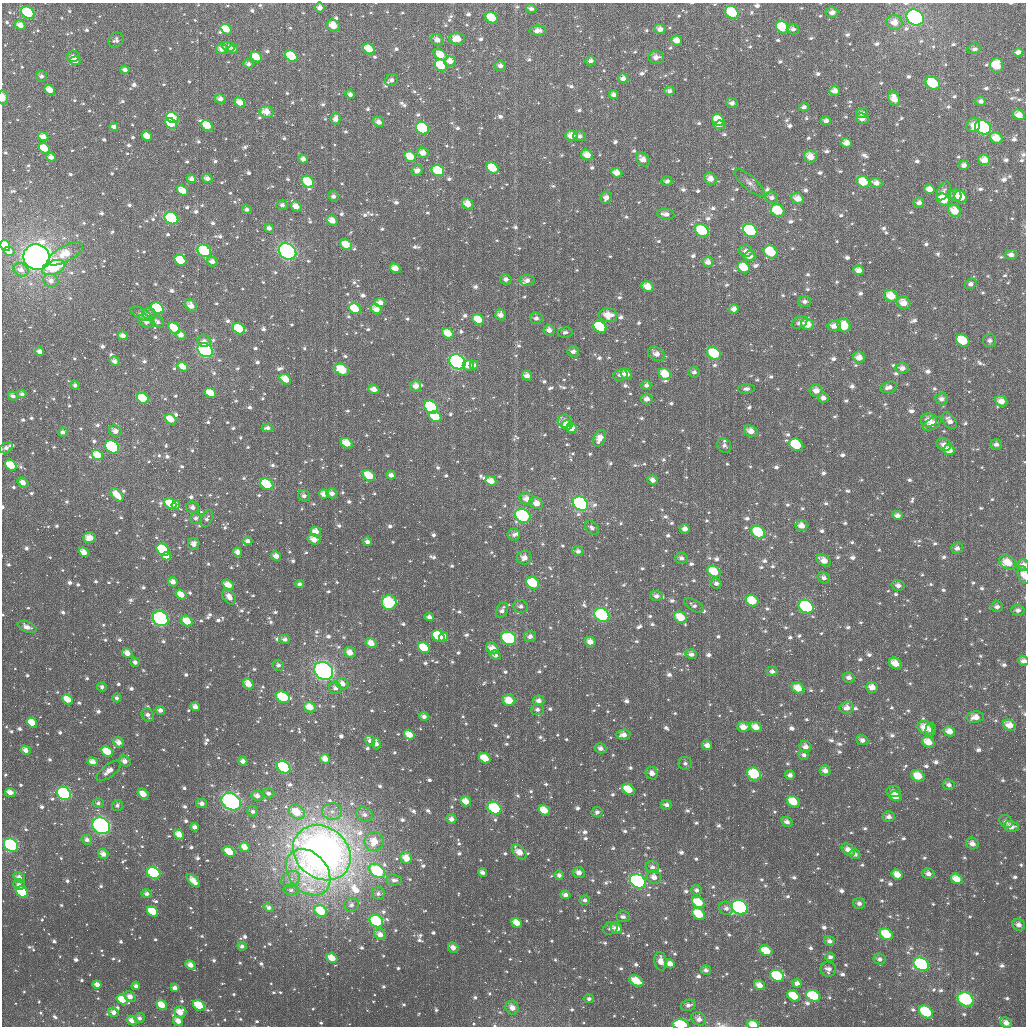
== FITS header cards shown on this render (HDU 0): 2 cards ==
NAXIS1  =                 1024
NAXIS2  =                 1024

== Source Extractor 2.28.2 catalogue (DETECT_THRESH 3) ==
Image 1024 x 1024 px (HDU 0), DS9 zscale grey, 1 PNG px = 1 image px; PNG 1028 x 1028 px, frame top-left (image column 1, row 1024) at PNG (2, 3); each listed source drawn as its Kron ellipse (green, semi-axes under 4 px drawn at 4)
Background 2910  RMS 71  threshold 212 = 3 sigma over >= 5 px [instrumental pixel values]
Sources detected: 1407; of the 1407, the 500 brightest by FLUX_AUTO listed and drawn (907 fainter detections omitted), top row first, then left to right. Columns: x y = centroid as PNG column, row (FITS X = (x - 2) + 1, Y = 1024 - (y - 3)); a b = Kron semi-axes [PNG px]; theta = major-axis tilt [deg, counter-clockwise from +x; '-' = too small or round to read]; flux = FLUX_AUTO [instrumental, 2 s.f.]
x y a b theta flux
320 8 5 4 - 3.1e+04
531 9 5 4 - 1.8e+04
732 12 7 6 - 2.3e+05
28 13 7 5 -34 3.1e+05
832 13 6 5 - 3.0e+04
915 17 9 7 -33 2.1e+06
491 18 6 5 - 1.5e+05
895 23 8 7 - 5.4e+04
20 25 5 4 - 4.3e+04
333 25 6 6 - 7.0e+04
782 27 7 5 -38 1.8e+05
226 29 6 4 -36 9.1e+04
660 29 5 5 - 3.0e+04
793 29 6 5 - 1.9e+04
538 31 8 5 2 3.3e+04
457 39 8 5 -2 7.7e+04
116 40 8 7 - 2.0e+04
437 40 7 5 -29 3.4e+04
676 40 5 5 - 5.2e+04
229 47 6 5 - 3.2e+04
222 49 6 5 - 4.1e+04
233 49 5 4 - 1.9e+04
369 49 6 5 - 1.0e+05
974 49 7 5 9 1.7e+04
1018 52 5 4 - 2.5e+04
440 55 7 5 -29 8.5e+04
73 56 6 5 - 2.5e+04
291 56 6 5 - 2.5e+05
256 57 6 4 -41 8.9e+04
656 57 7 6 - 3.1e+04
75 61 5 4 - 5.8e+04
450 61 6 5 - 3.5e+04
590 61 5 4 - 2.1e+04
248 64 5 4 - 2.1e+04
441 65 6 5 - 1.8e+05
996 65 7 6 - 1.2e+05
500 66 6 5 - 2.4e+04
125 70 4 4 - 2.1e+04
41 76 5 5 - 1.9e+04
623 78 5 5 - 2.4e+04
392 80 6 6 - 2.2e+04
933 83 7 6 - 3.6e+05
50 90 6 4 -39 7.1e+04
669 91 5 4 - 2.0e+04
835 91 5 5 - 3.6e+04
350 94 5 4 - 1.9e+04
614 95 5 4 - 2.2e+04
3 97 7 5 90 4.3e+04
220 99 5 4 - 3.2e+04
894 99 7 5 -66 5.2e+04
980 101 5 4 - 1.7e+04
240 102 6 4 -40 5.3e+04
732 103 6 5 - 2.3e+04
804 107 5 4 - 1.7e+04
267 112 7 6 - 6.3e+04
862 113 6 5 - 2.3e+04
1019 115 6 5 - 5.0e+04
172 117 6 5 - 1.3e+05
336 119 5 5 - 3.4e+04
862 119 6 5 - 3.1e+04
718 120 6 5 - 1.0e+05
826 121 5 4 - 2.1e+04
379 122 6 5 - 3.0e+04
171 123 6 5 - 1.7e+05
720 125 6 4 9 2.0e+04
973 125 7 6 - 3.8e+04
207 126 6 5 - 1.1e+05
114 127 4 4 - 2.5e+04
983 127 8 7 - 5.8e+05
422 128 7 6 - 2.8e+05
147 136 5 4 - 7.3e+04
571 136 6 5 - 5.8e+04
580 136 6 5 - 2.1e+04
43 137 5 4 - 5.1e+04
996 138 6 5 - 7.3e+04
847 143 5 5 - 4.2e+04
44 148 6 5 - 1.1e+05
423 153 6 5 - 4.3e+04
587 155 6 5 - 6.0e+04
810 156 6 6 - 5.8e+04
51 157 5 4 - 3.0e+04
410 157 6 5 - 8.2e+04
303 159 4 4 - 2.4e+04
643 159 8 6 -43 4.4e+04
984 160 6 5 - 5.2e+04
964 165 5 5 - 2.4e+04
492 168 6 5 - 1.6e+05
417 170 6 5 - 3.0e+04
438 171 6 5 - 2.0e+05
617 173 6 4 -24 4.4e+04
207 178 5 4 - 2.7e+04
192 179 4 4 - 3.3e+04
710 179 7 6 - 4.1e+04
667 181 5 5 - 1.8e+04
308 182 7 5 -39 1.8e+05
863 182 7 5 -32 9.7e+04
749 183 19 6 -42 3.2e+04
876 183 6 5 - 2.8e+04
929 189 5 4 - 3.9e+04
183 191 6 4 -40 7.5e+04
943 191 10 6 60 1.8e+04
956 195 6 5 - 3.4e+04
333 196 5 5 - 1.9e+04
772 197 6 6 - 2.2e+04
961 197 7 5 -50 1.2e+05
606 198 6 5 - 3.1e+04
798 199 7 5 -24 5.1e+04
943 200 7 5 -33 1.4e+05
919 203 5 5 - 2.4e+04
468 204 6 5 - 6.0e+04
282 205 6 5 - 2.1e+04
296 206 5 4 - 5.2e+04
247 210 5 4 - 1.8e+04
778 210 7 6 - 1.6e+05
954 211 7 6 - 7.8e+04
666 214 9 5 -9 3.0e+04
171 218 7 5 -29 4.9e+05
332 221 6 5 - 5.2e+04
269 228 5 4 - 2.7e+04
702 230 7 6 - 2.5e+05
750 230 8 6 -35 6.7e+05
346 245 6 5 - 7.7e+04
5 246 6 5 - 7.8e+04
9 251 5 4 - 5.1e+04
204 251 7 5 -37 4.0e+05
287 251 9 7 -36 1.0e+06
746 251 7 5 -16 2.6e+04
771 252 7 6 - 2.0e+05
65 254 19 8 29 1.2e+05
1011 255 6 5 - 2.6e+04
750 256 6 5 - 4.5e+04
37 257 13 12 - 3.3e+06
180 260 6 5 - 2.1e+05
212 261 5 5 - 3.0e+04
708 262 5 5 - 3.4e+04
53 267 12 7 20 2.9e+05
744 267 6 5 - 1.2e+05
395 268 6 4 -30 4.7e+04
21 270 8 6 -27 3.3e+04
859 270 5 5 - 3.3e+04
506 279 5 5 - 2.2e+04
527 280 7 5 -1 2.6e+04
51 281 7 6 - 3.2e+04
970 284 6 5 - 1.9e+04
648 287 6 5 - 6.6e+04
891 296 7 5 -30 8.8e+04
805 301 6 5 - 1.8e+04
380 303 5 4 - 4.2e+04
903 303 7 6 - 5.4e+04
191 306 6 5 - 4.6e+04
157 308 7 5 -37 3.8e+05
355 309 6 5 - 1.3e+05
376 309 6 5 - 4.7e+04
734 309 5 4 - 3.0e+04
141 314 12 5 -25 1.9e+04
149 314 6 6 - 1.8e+04
501 315 6 5 - 3.7e+04
608 315 9 7 -7 8.2e+04
536 318 6 5 - 1.9e+04
478 319 6 5 - 8.9e+04
146 321 9 6 -31 4.0e+04
157 322 7 5 -40 1.7e+04
799 323 8 5 29 2.0e+04
807 324 6 5 - 7.4e+04
844 325 7 6 - 1.1e+05
834 326 6 5 - 3.9e+04
600 327 7 5 -36 3.6e+05
174 328 6 5 - 1.1e+05
239 329 6 5 - 2.4e+05
549 330 6 5 - 3.2e+04
565 332 7 5 10 1.7e+04
448 333 6 5 - 8.7e+04
181 335 5 4 - 3.4e+04
123 336 5 4 - 3.2e+04
990 340 6 6 - 2.0e+04
204 341 7 6 - 2.7e+04
963 341 7 5 -35 1.9e+05
205 350 8 6 -35 6.7e+05
573 351 6 5 - 2.4e+04
40 352 4 4 - 3.6e+04
714 353 7 6 - 2.3e+05
656 354 9 6 -26 3.9e+04
859 357 6 6 - 4.2e+04
115 361 5 4 - 2.2e+04
457 362 8 7 - 7.8e+05
468 365 5 5 - 5.4e+04
474 365 4 4 - 1.9e+04
183 367 5 4 - 6.8e+04
902 368 6 5 - 2.6e+04
342 370 7 5 -27 1.7e+05
694 372 5 5 - 2.1e+04
626 374 6 5 - 4.7e+04
665 374 6 5 - 1.0e+05
620 375 7 6 - 2.7e+04
527 376 5 4 - 3.3e+04
285 379 6 4 -37 7.6e+04
75 385 4 4 - 1.9e+04
646 385 5 5 - 1.9e+04
416 386 5 5 - 3.8e+04
888 387 8 5 14 2.4e+04
374 389 5 4 - 4.1e+04
746 389 8 4 5 1.9e+04
816 391 6 6 - 4.0e+04
211 393 6 4 -34 1.0e+05
22 394 5 4 - 1.9e+04
13 396 5 4 - 2.2e+04
143 398 6 5 - 1.8e+05
823 398 5 5 - 2.4e+04
647 399 6 5 - 3.0e+04
942 399 6 5 - 2.1e+04
1001 401 6 5 - 4.2e+04
431 407 7 6 - 6.0e+05
435 417 6 5 - 1.6e+05
171 419 6 4 -38 8.6e+04
929 420 8 6 -9 4.3e+04
565 421 7 6 - 2.5e+04
949 421 9 6 -53 3.0e+04
932 424 10 5 29 4.3e+04
567 425 5 5 - 3.5e+04
268 428 6 4 3 1.9e+04
571 428 5 5 - 8.6e+04
115 431 7 5 -30 3.5e+04
751 431 7 5 -24 4.6e+04
63 432 5 4 - 2.2e+04
600 438 9 6 64 4.1e+04
347 443 6 4 -34 9.0e+04
944 444 7 6 - 3.0e+04
996 444 6 5 - 2.0e+04
724 445 8 6 -47 1.8e+04
796 445 7 6 - 2.8e+05
112 447 7 6 - 1.2e+06
6 448 7 5 28 2.4e+04
949 450 6 5 - 6.4e+04
97 455 6 4 -34 1.1e+05
11 465 6 5 - 1.4e+05
391 475 5 4 - 2.3e+04
369 476 6 5 - 1.2e+05
653 480 5 4 - 2.9e+04
491 481 5 4 - 5.6e+04
23 483 6 4 -36 4.1e+04
267 484 7 5 -35 5.3e+05
332 493 5 5 - 2.5e+04
324 494 5 4 - 3.8e+04
117 495 8 4 -47 8.8e+04
304 496 6 5 - 1.9e+04
527 499 7 6 - 4.7e+04
536 503 7 5 -29 5.9e+04
170 504 6 5 - 1.5e+05
580 504 8 6 -36 1.2e+06
176 505 5 4 - 3.2e+04
193 507 6 5 - 2.6e+04
897 515 5 4 - 2.5e+04
523 516 8 6 -30 5.5e+05
196 518 6 5 - 1.9e+04
207 519 9 5 65 1.9e+04
801 526 6 5 - 4.2e+04
592 528 8 6 -45 1.8e+04
685 529 5 4 - 2.9e+04
316 532 5 4 - 5.4e+04
758 532 7 5 -37 2.6e+05
514 535 6 6 - 1.8e+04
90 538 6 5 - 6.0e+04
314 539 6 5 - 5.8e+04
248 541 5 4 - 2.4e+04
367 542 4 4 - 2.5e+04
194 544 6 5 - 3.5e+04
957 548 6 5 - 2.3e+04
163 550 7 5 -41 4.0e+05
578 551 5 5 - 1.9e+04
84 552 5 4 - 5.2e+04
238 552 5 4 - 3.4e+04
167 556 4 4 - 6.7e+04
276 556 5 4 - 3.9e+04
524 557 7 7 - 3.8e+04
681 558 6 5 - 2.1e+04
824 560 8 5 -31 5.1e+04
1008 562 9 6 -28 7.9e+04
1023 565 6 5 - 3.0e+04
714 572 7 5 -32 1.4e+05
1024 575 9 5 -70 4.1e+04
824 578 6 5 - 2.2e+04
173 582 5 4 - 3.5e+04
533 583 7 5 -38 2.1e+05
716 583 5 5 - 1.9e+04
299 584 5 4 - 1.9e+04
228 585 6 4 -31 5.7e+04
898 585 6 5 - 2.5e+04
181 594 6 4 -37 7.3e+04
656 596 6 5 - 2.3e+04
229 597 8 6 -54 4.6e+04
752 601 6 5 - 1.3e+05
389 603 7 7 - 3.7e+05
694 605 11 5 -30 1.9e+04
521 606 7 6 - 1.9e+04
806 606 8 6 -33 5.4e+05
997 607 6 5 - 2.2e+04
502 610 8 5 65 2.3e+04
1018 610 6 5 - 2.2e+04
602 615 8 6 -35 8.3e+05
429 617 4 4 - 2.1e+04
681 617 7 5 -34 1.0e+05
161 619 8 7 - 7.7e+05
187 621 6 5 - 9.8e+04
27 627 10 5 -22 4.0e+04
438 636 7 5 -36 2.2e+05
530 636 6 5 - 2.4e+04
443 637 4 4 - 7.3e+04
509 638 8 6 -26 6.3e+05
285 639 5 4 - 2.2e+04
590 642 5 5 - 4.2e+04
371 643 6 5 - 5.7e+04
424 648 6 5 - 1.3e+05
492 648 7 5 -37 5.5e+04
350 652 6 5 - 4.9e+04
127 653 5 4 - 4.7e+04
691 654 6 5 - 2.4e+04
495 655 5 4 - 2.3e+04
1023 661 5 5 - 2.4e+04
135 662 5 4 - 2.4e+04
895 663 7 5 -34 6.2e+04
278 665 5 5 - 1.8e+04
324 671 10 8 -38 1.7e+06
772 671 5 5 - 2.0e+04
849 677 6 5 - 2.5e+04
248 684 6 4 -57 5.7e+04
342 684 6 5 - 3.7e+04
102 687 5 4 - 1.8e+04
872 687 6 5 - 4.5e+04
335 688 6 6 - 2.0e+04
798 688 7 5 -32 7.3e+04
283 697 7 5 -24 3.8e+05
117 698 4 4 - 1.7e+04
68 699 6 4 -43 8.6e+04
509 700 6 6 - 8.4e+04
539 701 6 5 - 3.0e+04
195 707 5 4 - 3.3e+04
310 707 6 5 - 7.0e+04
847 708 7 6 - 3.4e+04
537 709 6 6 - 2.0e+04
160 710 5 4 - 2.4e+04
148 715 7 5 -62 2.6e+04
424 716 5 4 - 2.2e+04
975 717 9 5 7 4.5e+04
32 722 6 4 -35 9.4e+04
1009 725 6 5 - 5.4e+04
743 727 6 5 - 4.8e+04
756 727 6 5 - 4.9e+04
925 728 8 6 -32 9.0e+04
930 730 7 5 86 2.2e+04
949 731 6 5 - 4.7e+04
409 735 6 4 -33 7.1e+04
623 735 7 5 4 3.7e+04
862 740 6 5 - 2.2e+04
370 741 5 4 - 2.1e+04
119 742 6 4 -40 4.3e+04
928 742 6 5 - 7.1e+04
376 743 6 4 -81 2.8e+04
707 745 5 4 - 3.2e+04
805 747 6 5 - 2.8e+04
600 748 6 5 - 2.6e+04
26 750 5 4 - 3.5e+04
107 751 6 5 - 1.3e+05
804 755 5 5 - 1.8e+04
485 758 6 5 - 1.1e+05
325 759 5 4 - 5.1e+04
125 761 6 5 - 3.4e+04
243 761 4 4 - 2.8e+04
93 762 5 4 - 4.6e+04
685 763 6 6 - 1.7e+04
284 767 7 5 -37 4.7e+05
825 770 5 5 - 3.1e+04
109 771 14 6 37 4.7e+04
652 773 6 6 - 3.6e+04
754 774 7 6 - 2.4e+05
790 775 5 4 - 2.2e+04
918 776 7 5 -30 8.8e+04
949 785 6 5 - 2.0e+04
628 789 7 5 -33 1.1e+05
10 792 5 4 - 4.4e+04
894 792 7 5 -6 2.8e+04
64 793 7 6 - 7.4e+05
269 793 6 5 - 1.9e+04
143 794 6 4 -40 6.6e+04
257 796 6 5 - 3.0e+04
895 796 6 4 -16 6.7e+04
466 801 5 4 - 6.6e+04
231 802 10 8 -34 9.6e+05
793 802 7 5 -33 1.3e+05
98 803 5 5 - 1.8e+04
202 803 5 4 - 2.7e+04
117 805 5 5 - 1.8e+04
666 805 5 4 - 2.1e+04
494 808 7 6 - 3.9e+05
544 810 6 5 - 9.0e+04
253 811 5 5 - 1.7e+04
297 812 8 6 -33 1.3e+05
332 812 10 8 -1 3.7e+04
597 812 6 5 - 1.8e+04
365 814 9 7 -24 2.9e+04
889 817 6 5 - 2.2e+04
451 819 5 5 - 2.6e+04
1006 821 7 5 -39 1.9e+04
787 822 6 4 -29 2.4e+04
101 826 9 8 - 1.1e+06
1011 826 7 5 -15 4.3e+04
195 827 4 4 - 2.8e+04
179 834 5 4 - 6.3e+04
87 840 5 4 - 2.5e+04
374 842 9 9 - 9.7e+04
972 843 6 5 - 3.3e+04
11 845 7 6 - 9.7e+05
245 847 5 4 - 5.4e+04
848 850 7 5 -39 3.8e+04
229 852 6 4 -33 1.5e+05
519 852 9 5 -46 6.1e+04
322 853 31 25 -37 7.0e+06
103 854 5 4 - 3.7e+04
855 854 6 5 - 2.0e+04
406 858 6 5 - 7.2e+04
652 867 7 6 - 2.4e+04
377 871 9 6 -37 4.0e+05
308 872 26 19 -50 3.1e+05
482 872 4 4 - 2.2e+04
154 873 7 5 -36 6.9e+05
579 873 6 5 - 3.6e+04
897 874 6 5 - 5.3e+04
928 874 6 5 - 2.7e+04
559 875 5 4 - 2.0e+04
19 877 6 5 - 3.0e+04
654 877 7 6 - 3.9e+04
291 879 10 7 30 3.3e+04
957 879 6 5 - 6.9e+04
394 880 8 5 -6 2.2e+04
193 881 8 4 -47 5.8e+04
638 881 8 6 -34 9.6e+05
19 884 6 5 - 2.4e+04
291 890 7 5 -7 1.7e+04
696 890 5 5 - 1.8e+04
22 892 6 5 - 5.0e+05
378 893 6 6 - 2.0e+04
147 894 5 4 - 2.2e+04
565 895 5 4 - 2.5e+04
585 900 5 5 - 1.9e+04
698 902 7 5 -33 1.3e+05
859 903 6 5 - 2.0e+04
351 905 7 6 - 1.9e+04
269 907 5 4 - 2.1e+04
739 907 8 7 - 1.0e+06
726 908 7 6 - 2.4e+04
153 911 6 4 -37 1.9e+05
321 911 6 5 - 2.0e+05
699 914 7 5 -36 1.5e+05
623 917 7 5 -3 1.9e+04
376 921 7 5 -32 4.1e+05
517 923 5 4 - 7.4e+04
1019 925 7 5 -22 3.0e+04
610 928 7 6 - 1.9e+04
617 928 6 5 - 5.1e+04
380 934 6 5 - 3.6e+04
886 934 7 5 -33 1.7e+05
829 941 5 5 - 2.0e+04
242 946 4 4 - 1.9e+04
453 948 5 5 - 3.3e+04
766 951 7 5 -26 1.1e+05
830 957 4 4 - 1.8e+04
332 958 6 4 -28 8.1e+04
880 959 6 5 - 1.9e+04
661 961 9 6 -80 4.4e+04
670 964 5 4 - 4.0e+04
921 964 8 6 -32 1.2e+06
190 965 5 4 - 4.3e+04
828 969 8 7 - 2.2e+04
706 970 5 4 - 1.9e+04
777 976 7 5 -27 3.3e+05
636 981 7 5 -28 1.3e+05
797 983 5 4 - 2.6e+04
97 984 5 4 - 3.8e+04
759 985 6 4 -34 4.2e+04
136 986 4 3 - 2.2e+04
175 988 4 4 - 2.7e+04
794 996 7 5 -32 1.6e+05
813 996 7 5 -26 3.2e+05
130 997 6 5 - 3.6e+04
122 999 6 4 -33 1.1e+05
589 999 5 4 - 1.7e+04
966 999 8 6 -33 5.2e+05
162 1005 6 4 -35 9.6e+04
199 1005 6 5 - 1.8e+05
688 1005 7 5 12 2.0e+04
512 1008 7 6 - 4.0e+04
114 1012 5 4 - 3.1e+04
180 1012 6 5 - 6.4e+04
926 1012 7 5 -39 4.0e+05
139 1018 5 5 - 2.0e+04
699 1019 8 6 -31 3.3e+04
132 1020 6 4 -29 4.8e+04
178 1021 5 4 - 4.7e+04
1006 1023 6 5 - 3.1e+04
681 1025 8 5 -6 3.0e+05
753 1025 6 4 -24 8.0e+04
At the frame edge (FLAGS 8, measured only in part): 7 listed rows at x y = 3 97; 5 246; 1023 565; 1024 575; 1023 661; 681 1025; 753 1025
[907 fainter detections neither listed nor drawn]

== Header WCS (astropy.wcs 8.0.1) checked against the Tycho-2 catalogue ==
Header WCS as astropy/WCSLIB reads it (applying the file's SIP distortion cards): RA---TAN-SIP/DEC--TAN-SIP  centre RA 02:38:43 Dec +26:14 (39.68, +26.24 deg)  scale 8.66 arcsec/px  FOV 147.8' x 147.8'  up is +179 deg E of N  parity flipped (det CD > 0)
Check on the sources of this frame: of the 60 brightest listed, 56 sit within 12.7 arcsec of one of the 180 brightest Tycho-2 stars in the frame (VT <= 11.99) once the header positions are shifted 5.93 arcsec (4.25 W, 4.14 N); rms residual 4.23 arcsec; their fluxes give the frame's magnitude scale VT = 23.76 - 2.5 log10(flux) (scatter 0.25 mag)
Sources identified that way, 200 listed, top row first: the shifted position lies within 12.7 arcsec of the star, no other Tycho-2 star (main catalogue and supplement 1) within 25.4 arcsec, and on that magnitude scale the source's flux lands within +1.5 / -3 mag of the star's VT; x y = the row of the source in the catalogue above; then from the Tycho-2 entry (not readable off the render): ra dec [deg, ICRS J2000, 3 dp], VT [Tycho-2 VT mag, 2 dp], TYC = Tycho-2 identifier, HIP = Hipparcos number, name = IAU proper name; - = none
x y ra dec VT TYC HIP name
732 12 39.127 +25.015 10.12 1771-537-1 - -
28 13 40.996 +25.050 9.90 1772-835-1 - -
915 17 38.640 +25.016 8.50 1771-524-1 11982 -
491 18 39.765 +25.042 10.77 1771-1018-1 - -
333 25 40.184 +25.069 11.97 1772-605-1 - -
782 27 38.992 +25.048 10.76 1771-296-1 - -
226 29 40.469 +25.082 11.78 1772-4-1 - -
660 29 39.317 +25.059 12.64 1771-368-1 - -
222 49 40.480 +25.130 12.06 1772-674-1 - -
369 49 40.088 +25.123 11.40 1772-494-1 - -
440 55 39.898 +25.134 12.17 1772-500-1 - -
291 56 40.294 +25.144 10.64 1772-40-1 - -
256 57 40.388 +25.148 11.44 1772-848-1 - -
441 65 39.896 +25.160 10.91 1772-310-1 - -
996 65 38.421 +25.125 11.47 1771-740-1 - -
933 83 38.588 +25.171 10.17 1771-922-1 - -
50 90 40.935 +25.235 11.40 1772-37-1 - -
894 99 38.690 +25.212 11.50 1771-813-1 - -
267 112 40.358 +25.279 11.59 1772-139-1 - -
1019 115 38.358 +25.240 12.11 1771-337-1 - -
172 117 40.608 +25.296 10.91 1772-964-1 - -
718 120 39.157 +25.273 11.67 1771-454-1 - -
171 123 40.611 +25.311 10.63 1772-669-1 - -
983 127 38.451 +25.275 9.31 1771-547-1 - -
422 128 39.942 +25.311 9.99 1772-862-1 - -
147 136 40.675 +25.342 11.94 1772-659-1 - -
571 136 39.546 +25.321 12.17 1771-1215-1 - -
996 138 38.415 +25.298 11.01 1771-502-1 - -
847 143 38.813 +25.320 11.87 1771-988-1 - -
44 148 40.948 +25.375 11.20 1772-344-1 - -
587 155 39.503 +25.367 12.25 1771-460-1 - -
810 156 38.908 +25.357 11.55 1771-978-1 - -
410 157 39.973 +25.381 11.35 1772-222-1 - -
984 160 38.446 +25.351 12.10 1771-1157-1 - -
492 168 39.754 +25.404 10.93 1771-994-1 - -
438 171 39.899 +25.413 10.59 1772-718-1 - -
710 179 39.173 +25.416 12.27 1771-1190-1 - -
308 182 40.244 +25.446 10.67 1772-732-1 - -
863 182 38.765 +25.414 11.11 1771-374-1 - -
183 191 40.578 +25.472 11.32 1772-969-1 - -
961 197 38.506 +25.442 11.30 1771-641-1 - -
943 200 38.550 +25.450 11.33 1771-569-1 - -
778 210 38.991 +25.488 10.76 1771-281-1 - -
954 211 38.520 +25.477 11.53 1771-637-1 - -
171 218 40.606 +25.539 9.73 1772-271-1 - -
702 230 39.191 +25.542 10.19 1771-1210-1 - -
750 230 39.062 +25.539 9.80 1771-269-1 12131 -
346 245 40.140 +25.595 11.58 1772-293-1 - -
204 251 40.517 +25.616 9.76 1772-396-1 - -
287 251 40.295 +25.615 8.22 1772-976-1 12524 -
771 252 39.007 +25.589 10.58 1771-691-1 - -
744 267 39.077 +25.628 11.09 1771-338-1 - -
891 296 38.682 +25.686 11.19 1771-505-1 - -
903 303 38.648 +25.702 11.66 1771-931-1 - -
191 306 40.551 +25.749 12.47 1772-202-1 - -
157 308 40.640 +25.757 10.13 1772-469-1 - -
355 309 40.112 +25.749 10.74 1772-6-1 - -
376 309 40.056 +25.748 12.39 1772-75-1 - -
608 315 39.437 +25.751 11.94 1771-658-1 - -
478 319 39.783 +25.769 11.55 1772-18-1 - -
807 324 38.903 +25.760 11.24 1771-1093-1 - -
600 327 39.457 +25.779 10.45 1771-780-1 - -
174 328 40.594 +25.803 11.38 1772-12-1 - -
239 329 40.421 +25.802 10.63 1772-885-1 - -
448 333 39.863 +25.804 11.43 1772-761-1 - -
123 336 40.732 +25.823 12.17 1772-919-1 - -
963 341 38.487 +25.788 10.93 1771-562-1 - -
205 350 40.511 +25.856 8.84 1772-252-1 - -
714 353 39.150 +25.836 10.35 1771-287-1 - -
656 354 39.304 +25.841 12.37 1771-636-1 - -
859 357 38.763 +25.836 12.05 1771-837-1 - -
457 362 39.836 +25.872 8.80 1772-495-1 - -
902 368 38.647 +25.858 12.40 1771-1357-1 - -
342 370 40.144 +25.897 10.80 1772-44-1 - -
626 374 39.384 +25.891 11.96 1771-678-1 - -
665 374 39.280 +25.888 11.30 1771-731-1 - -
816 391 38.875 +25.918 11.77 1771-280-1 - -
211 393 40.494 +25.958 11.55 1772-368-1 - -
143 398 40.675 +25.973 10.57 1772-428-1 - -
1001 401 38.379 +25.930 12.02 1771-838-1 - -
431 407 39.903 +25.982 9.57 1772-254-1 - -
435 417 39.892 +26.005 11.22 1772-38-1 - -
171 419 40.600 +26.023 11.35 1772-427-1 - -
571 428 39.527 +26.024 11.28 1771-1247-1 - -
949 450 38.515 +26.052 11.66 1771-561-1 - -
97 455 40.795 +26.111 11.12 1772-551-1 - -
11 465 41.026 +26.139 11.40 1772-48-1 - -
369 476 40.066 +26.150 10.99 1772-261-1 - -
491 481 39.740 +26.156 12.21 1771-472-1 - -
23 483 40.993 +26.180 11.95 1772-720-1 - -
267 484 40.339 +26.175 10.61 1772-42-1 - -
117 495 40.742 +26.206 11.70 1772-845-1 - -
536 503 39.616 +26.207 11.90 1771-1008-1 - -
170 504 40.598 +26.225 11.13 1772-145-1 - -
580 504 39.497 +26.206 8.91 1771-238-1 12270 -
523 516 39.651 +26.239 9.40 1771-682-1 - -
801 526 38.904 +26.245 12.24 1771-1233-1 - -
316 532 40.208 +26.287 11.96 1776-1077-1 - -
758 532 39.019 +26.264 10.20 1775-1517-1 - -
314 539 40.211 +26.305 11.99 1776-915-1 - -
163 550 40.616 +26.337 10.02 1776-1028-1 - -
84 552 40.828 +26.346 12.13 1776-868-1 - -
238 552 40.415 +26.339 12.01 1776-1142-1 - -
167 556 40.606 +26.352 12.97 1776-1374-1 - -
1008 562 38.348 +26.317 11.38 1775-1495-1 - -
714 572 39.135 +26.361 11.00 1775-1214-1 - -
533 583 39.621 +26.400 10.53 1775-890-1 - -
228 585 40.441 +26.417 12.13 1776-1319-1 - -
181 594 40.565 +26.444 11.78 1776-1047-1 - -
752 601 39.030 +26.429 10.87 1775-1325-1 - -
389 603 40.004 +26.454 9.83 1776-1150-1 - -
806 606 38.884 +26.439 9.40 1775-1467-1 12061 -
602 615 39.432 +26.474 9.14 1775-1160-1 - -
681 617 39.221 +26.474 11.91 1775-1569-1 - -
161 619 40.618 +26.503 8.60 1776-1388-1 - -
187 621 40.548 +26.508 11.45 1776-1307-1 - -
438 636 39.873 +26.532 11.02 1776-912-1 - -
443 637 39.859 +26.534 11.33 1776-645-1 - -
509 638 39.682 +26.535 9.44 1775-1429-1 - -
590 642 39.463 +26.537 12.11 1775-937-1 - -
371 643 40.052 +26.553 11.59 1776-1166-1 - -
424 648 39.909 +26.561 11.15 1776-1369-1 - -
350 652 40.109 +26.576 11.99 1776-1104-1 - -
127 653 40.707 +26.587 12.26 1776-830-1 - -
895 663 38.640 +26.570 11.92 1775-1553-1 - -
248 684 40.380 +26.657 11.47 1776-1192-1 - -
798 688 38.900 +26.636 11.40 1775-1172-1 - -
283 697 40.287 +26.687 10.06 1776-1088-1 - -
68 699 40.866 +26.700 11.14 1776-1163-1 - -
509 700 39.678 +26.684 12.48 1775-1058-1 - -
539 701 39.598 +26.682 12.31 1775-956-1 - -
195 707 40.523 +26.713 11.89 1776-1030-1 - -
310 707 40.214 +26.710 11.44 1776-1197-1 - -
1009 725 38.329 +26.709 11.93 1775-885-1 - -
743 727 39.046 +26.733 11.83 1775-848-1 - -
756 727 39.011 +26.732 12.06 1775-1350-1 - -
925 728 38.555 +26.721 11.52 1775-1120-1 - -
949 731 38.490 +26.728 11.97 1775-1500-1 - -
409 735 39.944 +26.771 11.42 1776-1279-1 - -
119 742 40.727 +26.802 11.73 1776-985-1 - -
928 742 38.546 +26.756 11.69 1775-1190-1 - -
707 745 39.141 +26.779 12.16 1775-969-1 - -
804 755 38.881 +26.795 12.13 1775-1053-1 - -
485 758 39.739 +26.824 12.39 1775-1012-1 - -
325 759 40.170 +26.833 11.50 1776-1066-1 - -
93 762 40.796 +26.849 11.85 1776-944-1 - -
284 767 40.281 +26.855 9.38 1776-1148-1 - -
825 770 38.822 +26.832 12.06 1775-1200-1 - -
754 774 39.012 +26.846 10.23 1775-1128-1 - -
918 776 38.570 +26.839 11.43 1775-1477-1 - -
628 789 39.349 +26.891 12.12 1775-983-1 - -
10 792 41.018 +26.925 12.02 1776-841-1 - -
64 793 40.872 +26.927 8.91 1776-1061-1 12721 -
143 794 40.658 +26.926 11.61 1776-820-1 - -
895 796 38.630 +26.888 11.50 1775-985-1 - -
466 801 39.788 +26.929 12.06 1776-655-1 - -
231 802 40.420 +26.941 8.27 1776-706-1 12571 -
793 802 38.903 +26.910 10.88 1775-922-1 - -
494 808 39.710 +26.944 9.63 1775-854-1 - -
544 810 39.576 +26.946 12.13 1775-1203-1 - -
297 812 40.244 +26.963 11.44 1776-1217-1 - -
451 819 39.826 +26.972 13.30 1776-1099-1 - -
101 826 40.770 +27.004 8.10 1776-689-1 12696 -
1011 826 38.316 +26.952 11.62 1775-972-1 - -
179 834 40.560 +27.021 12.71 1776-849-1 - -
374 842 40.031 +27.029 11.53 1776-933-1 - -
972 843 38.418 +26.996 12.06 1775-874-1 - -
11 845 41.013 +27.053 8.90 1776-1131-1 - -
229 852 40.425 +27.061 10.76 1776-941-1 - -
322 853 40.171 +27.061 5.31 1776-1396-1 12489 -
377 871 40.023 +27.101 9.76 1776-1256-1 - -
154 873 40.626 +27.115 9.36 1776-1134-1 - -
897 874 38.618 +27.077 12.47 1775-1278-1 - -
957 879 38.457 +27.083 11.78 1775-993-1 - -
638 881 39.318 +27.112 8.69 1775-1082-1 12214 -
22 892 40.981 +27.165 10.19 1776-991-1 - -
698 902 39.152 +27.158 10.91 1775-997-1 - -
739 907 39.041 +27.167 8.71 1775-1281-1 12124 -
153 911 40.628 +27.207 11.07 1776-1350-1 - -
321 911 40.174 +27.199 10.46 1776-661-1 - -
699 914 39.151 +27.186 11.15 1775-1236-1 - -
376 921 40.022 +27.222 9.69 1776-1190-1 - -
517 923 39.643 +27.218 11.65 1775-1184-1 - -
617 928 39.373 +27.225 11.61 1775-959-1 - -
886 934 38.643 +27.222 10.59 1775-1204-1 - -
766 951 38.966 +27.270 11.28 1775-1459-1 - -
332 958 40.141 +27.312 11.35 1776-917-1 - -
921 964 38.545 +27.291 9.10 1775-1142-1 - -
777 976 38.935 +27.329 10.30 1775-1299-1 - -
636 981 39.316 +27.351 11.11 1775-904-1 - -
97 984 40.776 +27.385 12.06 1776-365-1 - -
759 985 38.982 +27.353 12.88 1775-251-1 - -
794 996 38.889 +27.376 11.04 1775-249-1 - -
813 996 38.835 +27.375 10.27 1775-339-1 - -
122 999 40.707 +27.420 11.41 1776-397-1 - -
966 999 38.422 +27.372 9.00 1775-295-1 - -
162 1005 40.600 +27.432 11.30 1776-363-1 - -
199 1005 40.499 +27.431 10.50 1776-370-1 - -
926 1012 38.529 +27.405 10.01 1775-265-1 - -
753 1025 38.996 +27.449 11.25 1775-309-1 - -